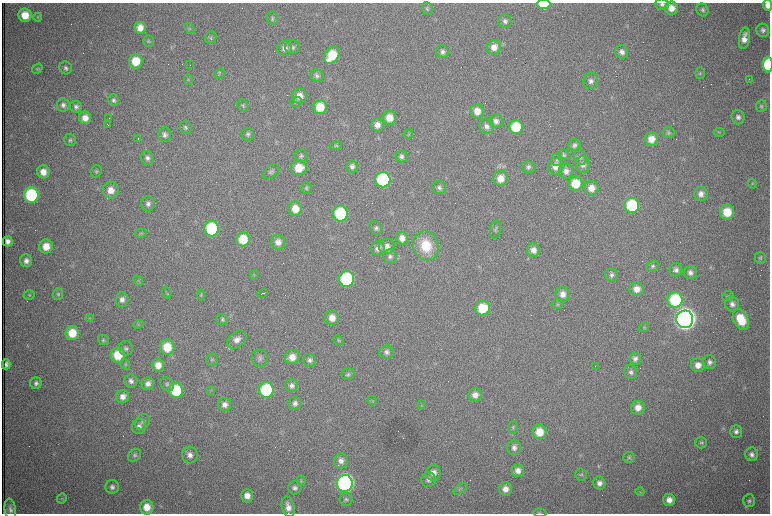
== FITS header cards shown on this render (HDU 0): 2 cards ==
NAXIS1  =                 1536 /fastest changing axis
NAXIS2  =                 1023 /next to fastest changing axis

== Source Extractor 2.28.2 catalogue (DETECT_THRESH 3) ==
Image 1536 x 1023 px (HDU 0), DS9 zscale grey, zoomed out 1/2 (1 PNG px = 2 x 2 image px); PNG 772 x 516 px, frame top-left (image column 1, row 1022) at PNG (2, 3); each listed source drawn as its Kron ellipse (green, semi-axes under 4 px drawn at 4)
Background 1040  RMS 16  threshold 48.2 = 3 sigma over >= 5 px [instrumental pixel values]
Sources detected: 269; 65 cannot appear on this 1/2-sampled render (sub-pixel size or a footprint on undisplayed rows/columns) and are neither listed nor drawn; the other 204 listed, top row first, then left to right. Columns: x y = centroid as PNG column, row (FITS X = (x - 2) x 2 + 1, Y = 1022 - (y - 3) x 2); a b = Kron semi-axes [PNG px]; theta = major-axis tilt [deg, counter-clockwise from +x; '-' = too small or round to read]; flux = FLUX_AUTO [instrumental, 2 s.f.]
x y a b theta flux
543 4 7 4 0 1.2e+05
662 4 7 5 -3 1.0e+04
768 5 6 4 -85 2.1e+04
671 8 7 6 - 3.3e+04
427 9 6 5 - 6.7e+03
702 10 6 5 - 8.6e+03
25 15 7 6 - 6.4e+04
37 17 4 4 - 3.9e+03
272 18 7 5 -88 7.7e+03
505 21 7 6 - 1.2e+04
140 28 6 5 - 3.0e+04
189 28 6 3 -53 3.9e+03
763 30 6 6 - 1.2e+04
211 38 6 5 - 7.5e+03
744 38 11 5 81 2.9e+04
148 41 6 5 - 5.4e+03
292 47 7 7 - 1.1e+04
494 47 7 7 - 3.0e+04
285 49 7 7 - 1.9e+04
442 52 6 6 - 1.3e+04
622 52 7 6 - 1.7e+04
332 55 9 6 53 1.3e+05
136 61 7 7 - 8.8e+04
190 65 2 1 - 9.9e+04
768 65 7 5 -89 2.1e+05
66 68 6 6 - 1.0e+04
37 69 6 4 35 4.6e+03
700 73 6 4 -86 5.0e+03
220 74 5 4 - 4.9e+03
317 76 7 6 - 1.1e+04
188 79 6 4 -80 4.1e+03
749 79 2 2 - 1.2e+03
591 81 8 7 - 1.5e+04
299 96 7 7 - 3.4e+04
113 100 6 5 - 9.6e+03
296 102 6 5 - 5.9e+03
63 105 7 6 - 1.2e+04
243 105 6 5 - 6.5e+03
761 106 6 5 - 6.3e+03
76 107 6 6 - 1.1e+04
320 107 7 6 - 9.2e+04
477 111 7 7 - 4.2e+04
738 117 7 6 - 1.3e+04
85 118 6 6 - 3.0e+04
109 118 2 1 - 9.7e+02
389 118 7 6 - 4.3e+04
496 121 7 6 - 1.7e+04
108 125 2 1 - 2.0e+03
377 125 6 6 - 2.3e+04
486 126 7 7 - 1.7e+04
186 127 6 6 - 7.6e+03
516 127 7 7 - 1.3e+05
668 132 6 5 - 7.1e+03
719 132 5 2 - 2.8e+03
248 134 6 6 - 1.0e+04
408 134 5 3 - 3.9e+03
165 135 7 6 - 1.3e+04
138 138 2 1 - 2.6e+03
651 139 7 7 - 4.3e+04
70 140 6 5 - 7.1e+03
575 145 6 6 - 9.4e+03
336 146 6 4 8 4.8e+03
564 155 5 5 - 5.8e+03
301 156 6 6 - 7.9e+03
401 157 6 5 - 9.8e+03
580 157 8 6 -72 1.1e+04
148 158 7 6 - 1.2e+04
557 160 6 5 - 7.1e+03
583 165 8 7 - 1.7e+04
556 166 8 7 - 3.4e+04
352 167 6 6 - 1.2e+04
528 167 6 6 - 8.8e+03
299 168 8 7 - 7.1e+04
96 171 6 5 - 6.7e+03
566 171 7 7 - 2.0e+04
43 172 6 6 - 3.6e+04
271 172 9 6 42 1.0e+04
500 178 7 7 - 4.4e+04
383 180 8 7 - 4.8e+05
576 183 7 7 - 8.5e+04
752 184 5 4 - 4.7e+03
306 188 6 5 - 6.0e+03
439 188 7 6 - 1.1e+04
591 188 7 7 - 3.5e+04
111 190 8 8 - 3.8e+04
701 194 7 7 - 2.1e+04
31 195 7 7 - 3.7e+05
148 204 7 7 - 1.4e+04
632 205 7 7 - 2.6e+05
295 209 7 7 - 4.7e+04
727 212 7 7 - 8.5e+04
340 214 8 7 - 2.8e+05
376 228 7 6 - 9.3e+03
212 229 7 7 - 2.9e+05
496 229 9 5 79 9.2e+03
141 233 6 4 7 4.8e+03
402 238 6 6 - 2.4e+04
243 239 7 6 - 1.1e+05
8 241 5 5 - 1.6e+04
278 242 7 7 - 2.5e+04
46 246 7 7 - 5.1e+04
387 246 8 8 - 2.5e+04
426 246 15 12 -74 1.2e+05
378 248 7 7 - 2.0e+04
533 250 7 6 - 2.4e+04
390 257 7 6 - 1.1e+04
760 258 6 5 - 6.6e+03
26 261 6 6 - 1.7e+04
653 266 6 5 - 9.1e+03
676 270 6 6 - 1.4e+04
690 273 6 6 - 1.5e+04
254 275 4 3 - 3.1e+03
611 275 7 6 - 1.1e+04
347 279 8 7 - 4.4e+05
138 281 6 2 -48 3.0e+03
636 289 7 7 - 2.9e+04
167 293 6 2 -67 3.8e+03
263 293 5 1 - 4.9e+03
58 294 6 5 - 6.2e+03
562 294 7 7 - 2.7e+04
29 295 5 4 - 4.6e+03
201 295 5 4 - 4.4e+03
728 296 6 5 - 5.5e+03
122 300 7 6 - 1.8e+04
675 300 8 7 - 2.7e+05
557 304 6 4 15 5.8e+03
732 304 7 7 - 1.7e+04
483 308 8 7 - 1.1e+05
89 318 4 2 - 2.3e+03
332 318 7 7 - 3.8e+04
685 319 9 8 - 4.7e+06
741 319 11 7 -64 1.1e+05
222 320 6 5 - 7.0e+03
138 324 5 4 - 4.6e+03
644 327 5 4 - 4.5e+03
72 333 7 6 - 8.3e+04
237 339 11 7 43 2.4e+04
103 340 6 4 -37 5.6e+03
338 340 6 4 -20 4.6e+03
167 347 7 7 - 9.4e+04
126 348 7 7 - 1.1e+04
386 352 7 6 - 1.2e+04
118 355 7 7 - 9.5e+04
292 357 7 7 - 3.8e+04
260 358 8 8 - 1.3e+04
635 359 6 6 - 1.3e+04
212 360 6 6 - 7.5e+03
309 360 6 6 - 1.2e+04
710 362 7 6 - 1.3e+04
6 364 5 4 - 1.1e+04
125 364 6 4 -59 4.9e+03
158 365 6 6 - 3.8e+04
698 365 7 7 - 3.0e+04
595 366 2 1 - 9.2e+02
631 372 7 6 - 1.2e+04
348 374 6 6 - 8.1e+03
131 381 7 6 - 1.2e+04
36 383 6 5 - 1.1e+04
148 384 6 6 - 1.9e+04
167 384 7 6 - 8.8e+03
292 386 6 6 - 1.4e+04
176 390 7 7 - 2.0e+05
211 390 3 2 - 2.1e+03
266 390 8 7 - 3.6e+05
475 395 7 6 - 2.3e+04
123 396 6 6 - 2.5e+04
372 401 5 3 - 3.5e+03
295 403 6 6 - 1.3e+04
225 405 7 6 - 1.9e+04
421 405 3 2 - 2.2e+03
638 408 7 7 - 3.0e+04
143 422 8 6 50 1.2e+04
139 426 7 7 - 1.5e+04
513 427 6 4 -89 5.6e+03
539 432 7 7 - 6.8e+04
736 432 6 6 - 1.3e+04
701 443 6 5 - 6.8e+03
514 448 7 7 - 1.5e+04
752 454 7 6 - 1.6e+04
135 455 7 5 36 8.2e+03
190 455 8 7 - 2.1e+04
629 457 6 5 - 6.4e+03
341 461 7 7 - 2.1e+04
518 471 6 6 - 2.3e+04
433 473 8 7 - 2.5e+04
581 474 6 6 - 6.1e+03
429 480 7 7 - 1.4e+04
301 481 5 4 - 4.9e+03
345 483 8 8 - 1.5e+06
599 483 6 6 - 1.7e+04
112 487 7 6 - 1.3e+04
295 488 7 6 - 1.2e+04
460 489 8 4 38 7.8e+03
505 489 6 6 - 2.8e+04
640 492 4 2 - 2.4e+03
247 496 6 6 - 2.9e+04
62 498 5 4 - 4.8e+03
346 499 6 6 - 8.2e+03
669 500 6 6 - 2.6e+04
749 501 6 6 - 8.1e+03
147 507 7 6 - 4.7e+04
288 507 10 6 -77 2.6e+04
10 509 10 5 -82 1.6e+04
540 513 7 3 -2 4.8e+03
At the frame edge (FLAGS 8, measured only in part): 5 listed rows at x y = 543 4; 662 4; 768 5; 768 65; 540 513
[65 sub-pixel or undisplayed-footprint detections neither listed nor drawn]